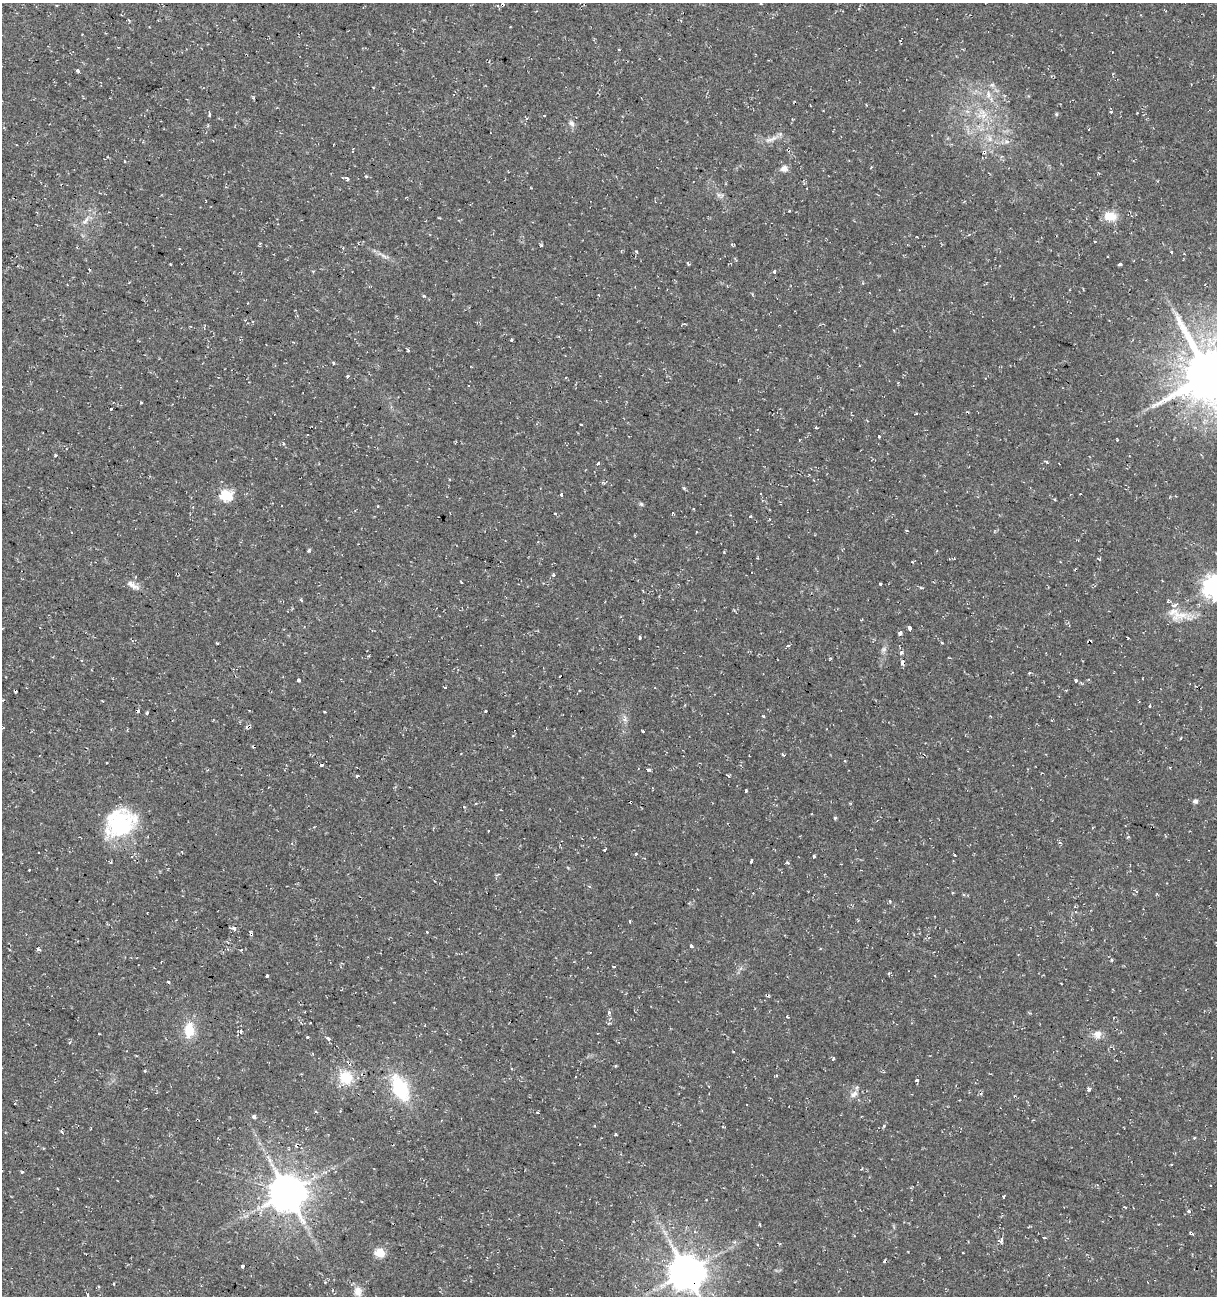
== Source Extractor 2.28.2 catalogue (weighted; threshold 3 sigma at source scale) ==
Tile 11 of 4 x 4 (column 3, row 3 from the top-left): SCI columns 2712-3926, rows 1295-2588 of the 5362 x 5188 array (HDU 1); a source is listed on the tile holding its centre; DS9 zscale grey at full resolution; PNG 1219 x 1298 px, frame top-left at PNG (2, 3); no overlay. Shown black and unused: <1% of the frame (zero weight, under 2 of 3 exposures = <1% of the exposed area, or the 3 px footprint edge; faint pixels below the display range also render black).
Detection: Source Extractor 2.28.2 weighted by HDU 2 'WHT'; one run over the whole footprint, this tile lists its part. Background 0.0395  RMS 0.004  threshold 0.0181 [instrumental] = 3 sigma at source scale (4.5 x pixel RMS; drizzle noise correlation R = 1.50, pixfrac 1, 0.0396/0.0396 arcsec/px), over >= 5 px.
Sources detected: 182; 28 cosmic-ray / hot-pixel residue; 1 long thin detection or spike segment (spike, bleed or trail) — not listed; the other 153 listed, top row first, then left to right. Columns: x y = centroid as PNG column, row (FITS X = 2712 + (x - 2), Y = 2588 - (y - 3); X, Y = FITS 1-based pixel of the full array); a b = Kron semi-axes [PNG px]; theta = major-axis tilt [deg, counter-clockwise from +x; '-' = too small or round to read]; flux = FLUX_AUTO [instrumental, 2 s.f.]
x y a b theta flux
498 6 4 3 - 0.42
619 49 3 3 - 0.64
78 71 4 3 - 1.1
373 87 3 2 - 0.3
988 94 11 4 -85 1.5
253 98 4 3 - 0.41
1111 112 4 3 - 0.51
209 114 4 3 - 1.5
983 114 16 10 -59 5.2
1056 114 4 4 - 0.48
544 116 3 2 - 0.38
571 123 9 6 -55 1.3
1089 129 3 2 - 0.51
771 139 21 6 21 2.6
990 139 10 6 -84 1.9
1007 142 7 4 -1 1
984 152 5 4 - 2
871 167 3 2 - 0.37
784 169 8 7 - 2.3
346 178 6 4 -2 0.81
719 195 7 4 -71 0.91
789 211 3 2 - 0.37
1110 216 14 9 -6 6.6
86 220 12 5 53 1.8
969 234 4 3 - 0.33
1095 242 3 2 - 0.47
260 244 5 3 - 0.39
541 245 5 4 - 0.42
343 248 4 3 - 0.36
1171 252 3 3 - 1.1
384 256 11 3 -30 1.3
688 263 5 3 - 0.48
1119 264 4 3 - 0.66
775 272 3 3 - 4.7
424 296 4 4 - 0.41
511 340 3 3 - 1.4
408 350 3 3 - 0.69
333 363 4 3 - 0.53
1209 375 17 17 - 2200
347 376 3 3 - 2.6
141 402 2 2 - 0.33
111 409 3 3 - 0.86
581 424 3 3 - 0.78
816 427 3 2 - 0.53
879 436 3 3 - 1.5
55 455 3 3 - 1.3
1046 462 5 4 - 0.51
598 464 3 3 - 0.94
684 488 5 4 - 0.47
226 495 6 5 - 34
561 495 4 3 - 0.65
641 504 7 4 -44 0.55
377 506 3 3 - 0.45
554 513 3 3 - 0.83
672 513 3 3 - 0.8
750 516 3 3 - 0.77
906 530 3 2 - 0.55
309 550 5 4 - 0.63
1099 559 5 3 - 0.81
912 562 3 3 - 0.39
553 575 4 3 - 0.81
880 584 3 3 - 1.1
132 585 18 7 -30 2.7
1213 586 8 8 - 250
921 588 5 3 - 0.43
1180 615 32 13 12 7.9
909 628 5 3 - 4.2
900 633 4 3 - 3.6
640 637 3 3 - 1.3
1128 638 3 2 - 0.42
217 644 3 2 - 0.42
788 646 4 3 - 0.61
884 649 6 6 - 1
901 652 4 4 - 1.2
903 662 5 4 - 1.9
298 680 3 3 - 1
1075 680 3 3 - 2.2
445 687 3 3 - 0.92
3 700 3 2 - 0.31
102 701 3 2 - 0.5
1150 706 3 2 - 0.4
485 711 3 3 - 1.2
324 712 3 3 - 0.97
147 713 4 3 - 1.2
763 716 4 3 - 0.53
625 720 7 4 -19 0.9
643 731 3 2 - 0.43
1181 738 4 2 - 0.33
784 755 3 2 - 1.2
106 762 3 3 - 0.73
648 770 4 3 - 2.3
357 776 3 3 - 1.3
1195 801 5 5 - 1.3
835 818 4 3 - 0.46
120 823 37 29 31 33
1060 843 4 3 - 0.56
605 849 3 3 - 1.1
636 853 3 2 - 0.67
955 855 3 3 - 0.67
132 856 4 2 - 0.36
814 856 3 2 - 0.51
110 862 3 3 - 0.93
751 862 4 3 - 2.3
589 886 4 3 - 0.44
630 921 3 3 - 0.96
234 928 7 5 -53 1.1
427 932 3 3 - 0.67
251 934 4 3 - 1.7
691 946 4 3 - 0.72
38 949 5 3 - 0.53
614 967 3 3 - 1.8
889 973 5 3 - 0.44
267 975 3 3 - 6.9
168 982 3 3 - 1.1
1061 984 3 2 - 0.49
609 1012 3 3 - 1.3
787 1016 3 2 - 0.62
189 1030 19 12 85 8.3
241 1031 4 4 - 0.6
1097 1034 10 10 - 2.7
308 1037 3 3 - 0.81
328 1039 4 3 - 2.1
733 1051 3 2 - 0.31
833 1058 4 3 - 1.6
145 1071 4 3 - 0.34
346 1077 16 16 - 11
916 1080 3 3 - 1.5
709 1086 3 2 - 0.38
400 1088 37 19 -64 22
1089 1089 5 4 - 0.86
853 1094 12 7 32 2.3
537 1112 4 2 - 0.36
254 1117 4 4 - 0.92
884 1126 4 4 - 0.88
61 1131 5 3 - 0.62
615 1134 4 3 - 0.38
1171 1165 3 2 - 0.42
22 1172 4 4 - 0.39
1210 1186 3 2 - 0.39
287 1192 10 10 - 1000
1004 1197 4 3 - 8
1189 1211 4 3 - 0.75
694 1232 4 4 - 0.76
1191 1233 6 3 -34 0.55
1044 1238 4 3 - 0.72
1000 1241 4 3 - 4.7
380 1252 5 5 - 21
885 1261 4 2 - 0.63
242 1266 3 3 - 6
686 1272 10 10 - 1000
113 1284 3 3 - 0.87
358 1291 14 10 -75 3.2
88 1294 3 3 - 1.2
Overlapping masked pixels (flux is a lower limit): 6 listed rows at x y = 984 152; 1209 375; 903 662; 251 934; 287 1192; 686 1272
Isophote crosses this tile's border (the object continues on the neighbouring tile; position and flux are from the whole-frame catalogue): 3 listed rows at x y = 1209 375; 1213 586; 686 1272
Unlisted compact peaks at least as high as the median listed source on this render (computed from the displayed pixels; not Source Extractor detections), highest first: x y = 1111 960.